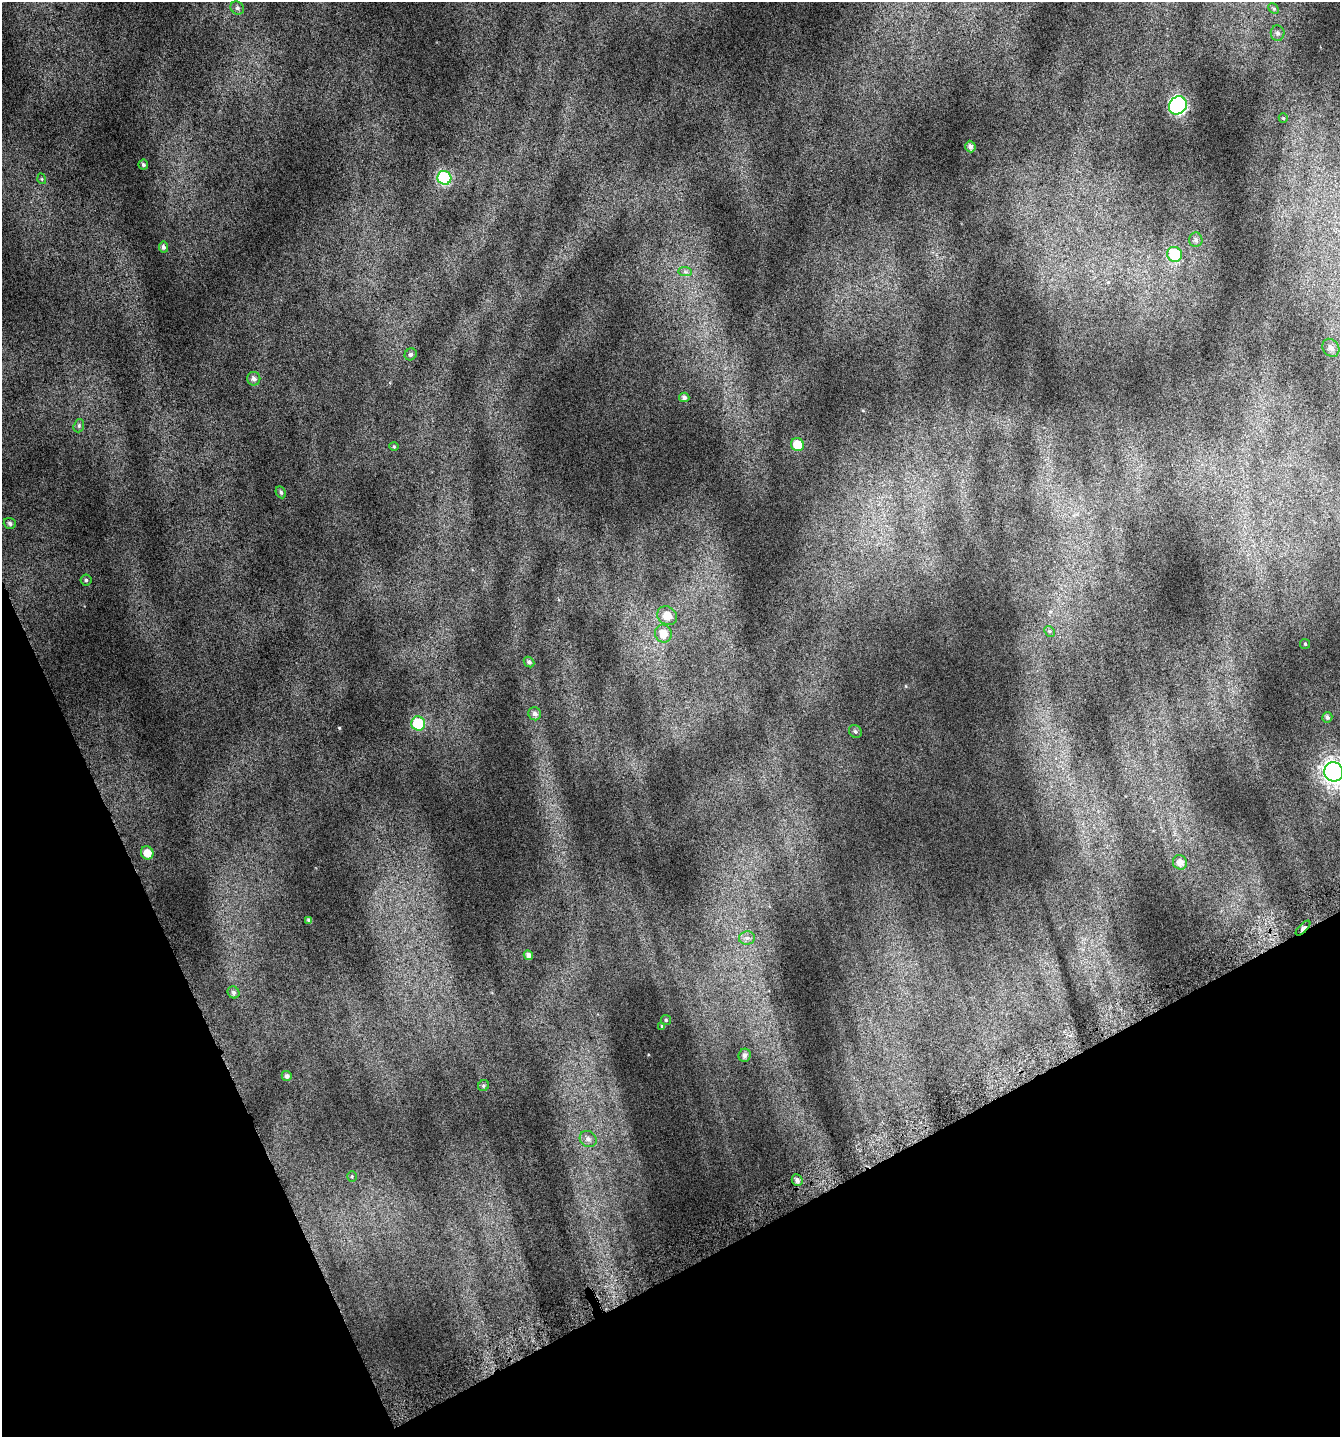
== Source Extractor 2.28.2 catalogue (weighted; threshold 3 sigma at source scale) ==
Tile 14 of 4 x 4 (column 2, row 4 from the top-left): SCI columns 1554-2891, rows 50-1484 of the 5741 x 5854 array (HDU 1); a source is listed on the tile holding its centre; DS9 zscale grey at full resolution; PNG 1342 x 1439 px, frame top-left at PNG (2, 2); each listed source drawn as its Kron ellipse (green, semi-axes under 4 px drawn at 4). Shown black and unused: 22% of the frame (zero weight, under 4 of 7 exposures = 2% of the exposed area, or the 3 px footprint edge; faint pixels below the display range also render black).
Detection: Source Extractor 2.28.2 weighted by HDU 2 'WHT'; one run over the whole footprint, this tile lists its part. Background 0.073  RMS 0.047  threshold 0.192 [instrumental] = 3 sigma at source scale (4.09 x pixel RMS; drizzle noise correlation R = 1.36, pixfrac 0.8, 0.0396/0.0396 arcsec/px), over >= 5 px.
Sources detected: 48; all 48 listed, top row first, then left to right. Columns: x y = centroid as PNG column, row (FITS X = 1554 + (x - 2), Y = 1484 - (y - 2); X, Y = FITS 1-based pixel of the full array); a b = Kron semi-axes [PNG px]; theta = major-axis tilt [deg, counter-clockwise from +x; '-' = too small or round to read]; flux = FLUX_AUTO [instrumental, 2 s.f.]
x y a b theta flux
237 8 7 6 - 10
1274 9 6 4 -45 6.8
1278 33 8 7 - 13
1178 105 9 8 - 910
1283 118 5 4 - 5.1
970 147 6 5 - 14
143 165 5 5 - 7.7
444 178 7 7 - 440
42 179 5 3 - 3.8
1196 240 7 6 - 14
163 247 5 4 - 11
1174 254 7 7 - 210
685 272 7 4 -1 9.3
1331 348 9 8 - 24
411 354 6 5 - 9.2
254 379 7 6 - 14
684 397 5 5 - 12
79 426 7 5 72 7.7
797 444 7 6 - 79
394 446 4 4 - 4.4
281 492 6 5 - 8.6
10 523 6 5 - 11
86 580 5 5 - 7.5
667 616 10 9 - 52
1049 631 6 4 -43 7.3
663 634 9 8 - 56
1305 644 5 5 - 5.4
529 662 6 4 -44 9.9
535 714 6 6 - 15
1327 717 5 5 - 11
418 723 7 7 - 200
855 731 7 6 - 9.6
1334 772 10 9 - 2900
147 853 7 6 - 44
1180 862 7 7 - 30
309 920 4 3 - 11
1303 928 9 4 46 25
747 938 8 6 1 16
528 955 5 4 - 17
233 992 6 5 - 9.8
666 1020 5 5 - 5.8
662 1026 4 3 - 5.2
745 1055 7 6 - 16
287 1076 5 5 - 13
483 1086 6 5 - 6.8
588 1139 9 7 -37 20
352 1176 5 4 - 5.4
797 1180 6 5 - 15
Overlapping masked pixels (flux is a lower limit): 1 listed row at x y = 1303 928
Isophote crosses this tile's border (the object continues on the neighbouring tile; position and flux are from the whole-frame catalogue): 1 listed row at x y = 1334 772